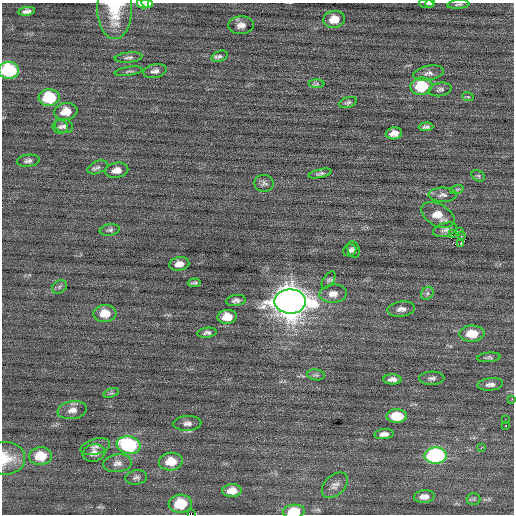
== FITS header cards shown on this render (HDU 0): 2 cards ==
NAXIS1  =                  512 / Axis length
NAXIS2  =                  512 / Axis length

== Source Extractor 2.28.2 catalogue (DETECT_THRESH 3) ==
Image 512 x 512 px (HDU 0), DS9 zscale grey, 1 PNG px = 1 image px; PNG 516 x 516 px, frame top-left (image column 1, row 512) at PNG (2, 3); each listed source drawn as its Kron ellipse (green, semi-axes under 4 px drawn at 4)
Background 0.0497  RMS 0.7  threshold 2.1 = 3 sigma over >= 5 px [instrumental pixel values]
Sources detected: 86; all 86 listed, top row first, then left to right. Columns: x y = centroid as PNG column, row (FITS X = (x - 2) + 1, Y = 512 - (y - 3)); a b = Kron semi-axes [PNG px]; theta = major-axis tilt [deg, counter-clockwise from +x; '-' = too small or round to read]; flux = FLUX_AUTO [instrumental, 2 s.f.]
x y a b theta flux
143 3 6 5 - 520
147 3 6 4 -17 510
426 3 7 3 -4 67
430 3 4 3 - 45
458 4 11 3 6 91
115 9 30 17 -90 2000
27 11 8 4 8 170
334 19 11 8 8 670
241 25 13 9 4 290
220 56 8 5 19 120
129 57 14 5 5 150
9 70 10 8 0 4300
129 71 14 2 8 75
155 71 12 6 14 200
429 73 15 7 11 260
317 84 8 4 0 81
421 86 11 8 7 2100
440 89 11 6 11 150
468 97 6 3 -19 60
49 98 10 8 4 2300
348 102 9 5 18 110
66 112 11 8 10 690
64 126 9 7 -15 140
60 127 8 6 -11 140
426 127 7 4 2 130
394 133 8 6 10 380
28 161 11 6 7 160
98 167 11 6 24 150
117 170 12 7 11 390
320 173 12 4 13 120
478 176 7 5 -32 89
264 183 10 8 -5 170
457 189 7 4 20 92
443 195 14 7 0 230
438 215 18 11 -29 680
110 230 10 5 9 120
445 230 12 7 16 180
460 231 4 2 - 1900
453 233 3 2 - 53
461 236 3 2 - 50
461 244 3 3 - 76
354 249 8 6 -72 140
350 250 6 6 - 120
179 264 10 6 10 380
329 280 10 5 56 120
195 283 6 3 3 86
59 287 8 6 35 130
427 293 7 5 46 120
333 294 13 9 4 380
236 300 10 5 7 180
290 301 15 12 0 83000
401 309 14 7 6 280
105 314 11 8 4 820
227 317 9 7 8 820
207 333 9 5 7 140
472 334 12 8 2 1100
489 357 12 4 5 110
316 375 9 5 -8 110
432 378 12 6 2 170
392 379 9 5 0 230
490 384 13 6 6 230
111 393 8 4 17 82
512 399 3 3 - 44
72 410 15 9 10 360
397 416 10 7 0 1400
505 420 3 2 - 48
187 423 14 7 3 240
505 426 3 3 - 180
384 434 9 5 5 230
129 445 12 9 -8 5100
95 447 15 8 15 250
482 447 3 2 - 100
94 453 11 8 12 300
41 456 11 9 6 1200
436 456 11 8 4 6500
6 458 19 16 6 1000
171 461 12 9 4 820
117 463 14 9 6 290
136 477 11 7 7 150
335 485 15 10 42 300
232 491 9 6 1 460
424 497 10 6 4 300
473 499 7 5 -1 81
180 504 11 9 4 1700
294 511 11 7 4 1200
191 514 2 2 - 360
At the frame edge (FLAGS 8, measured only in part): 11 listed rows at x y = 143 3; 147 3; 426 3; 430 3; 458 4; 115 9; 9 70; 512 399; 6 458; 294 511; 191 514